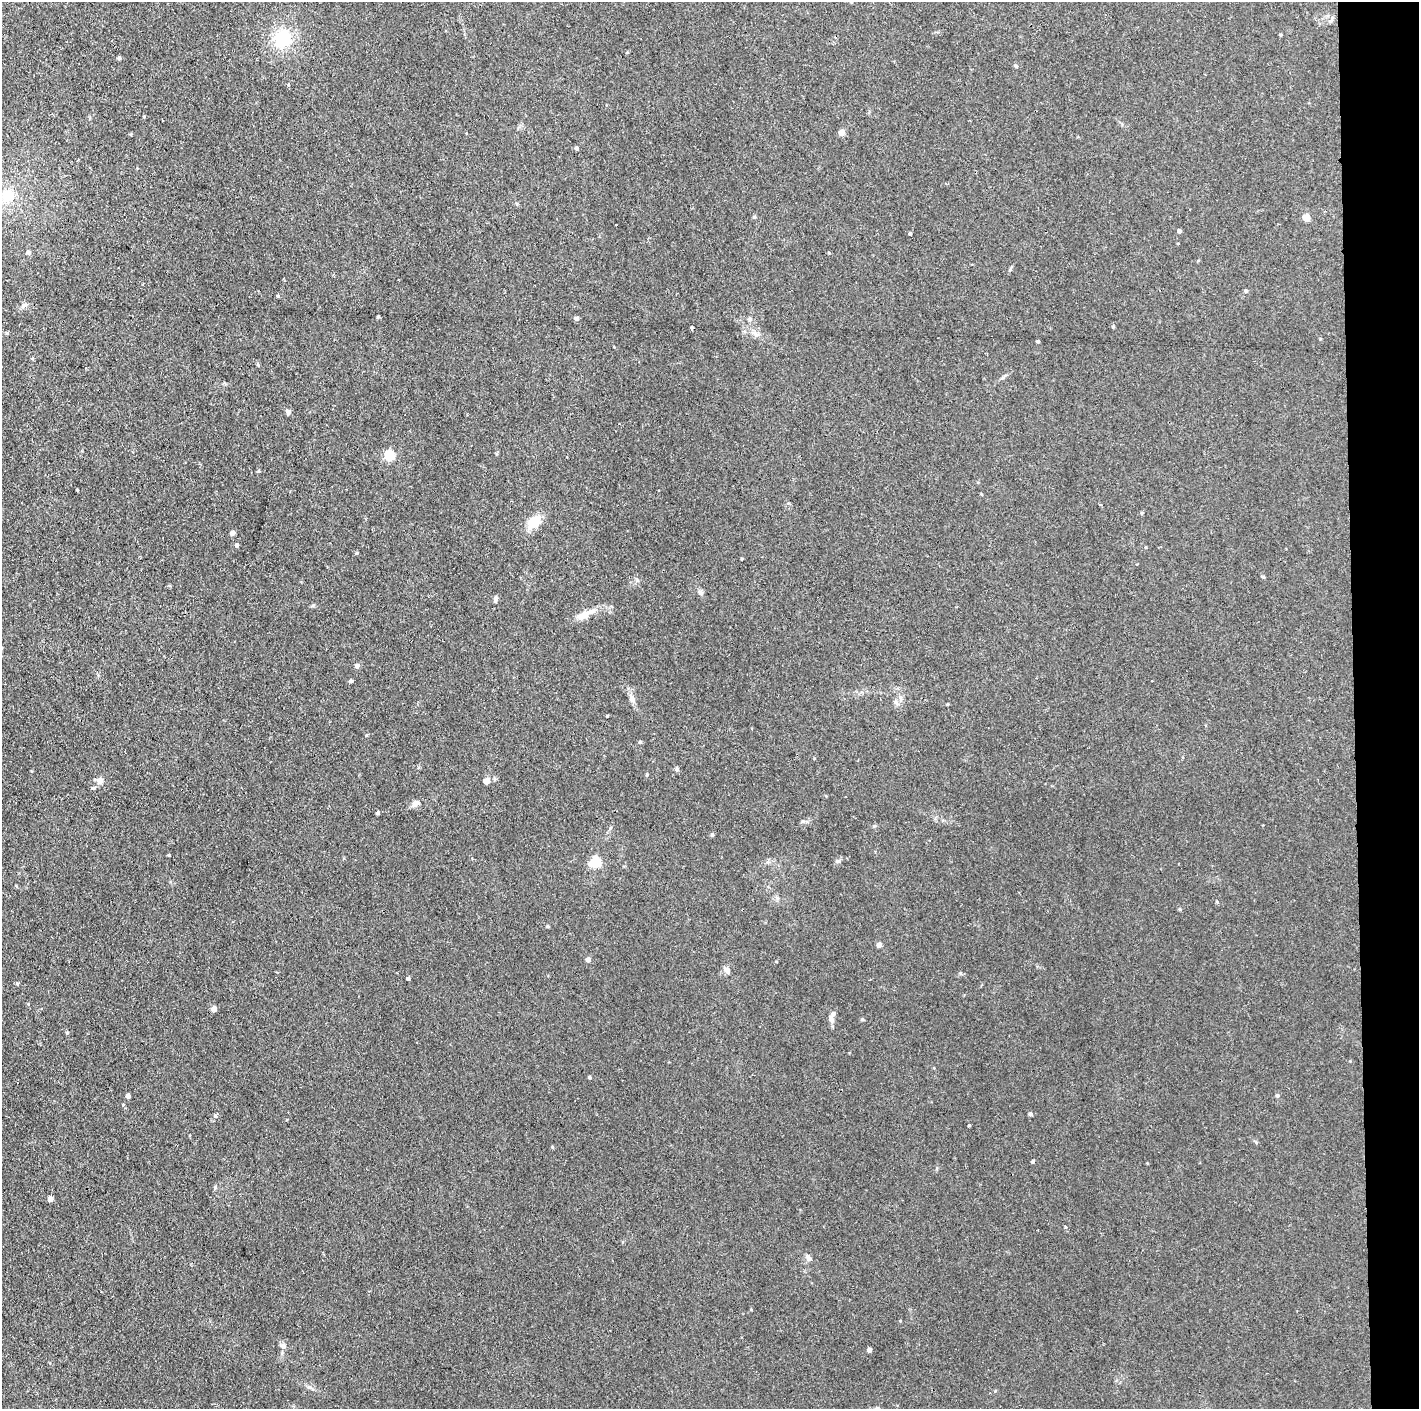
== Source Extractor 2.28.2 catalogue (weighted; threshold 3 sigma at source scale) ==
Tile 6 of 3 x 3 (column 3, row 2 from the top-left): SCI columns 2834-4250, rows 1407-2813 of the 4250 x 4220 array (HDU 1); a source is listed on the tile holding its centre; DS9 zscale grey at full resolution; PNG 1421 x 1411 px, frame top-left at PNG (2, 2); no overlay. Shown black and unused: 5% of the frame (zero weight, under 2 of 3 exposures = <1% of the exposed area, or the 3 px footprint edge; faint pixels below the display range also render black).
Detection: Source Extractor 2.28.2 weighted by HDU 2 'WHT'; one run over the whole footprint, this tile lists its part. Background 0.0464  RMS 0.0053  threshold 0.0237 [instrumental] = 3 sigma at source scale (4.5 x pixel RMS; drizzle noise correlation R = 1.50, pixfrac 1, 0.05/0.05 arcsec/px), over >= 5 px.
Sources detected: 76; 1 cosmic-ray / hot-pixel residue — not listed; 1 inside a brighter listed object's ellipse — not listed separately; the other 74 listed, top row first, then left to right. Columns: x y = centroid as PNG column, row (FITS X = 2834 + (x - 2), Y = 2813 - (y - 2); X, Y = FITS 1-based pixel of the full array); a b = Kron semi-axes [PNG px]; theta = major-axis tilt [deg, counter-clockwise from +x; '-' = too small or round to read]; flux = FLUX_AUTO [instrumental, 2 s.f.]
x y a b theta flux
282 39 14 13 - 26
119 58 4 3 - 0.92
1016 66 5 4 - 0.59
144 116 3 3 - 0.88
842 133 6 6 - 3
576 148 4 4 - 1.1
8 196 11 11 - 12
754 217 4 4 - 0.74
1306 217 5 4 - 11
616 225 3 2 - 0.65
1179 231 4 4 - 1.7
910 234 4 4 - 0.88
28 252 5 5 - 1.2
1010 269 6 4 59 0.75
1246 291 4 4 - 0.87
24 305 11 5 37 1.5
378 317 4 4 - 0.53
576 319 5 4 - 1.7
750 319 6 4 -49 0.85
1113 327 4 4 - 0.54
692 328 4 3 - 2.1
7 333 5 4 - 0.57
1038 341 3 3 - 0.83
614 347 3 3 - 0.56
288 412 6 6 - 1.4
389 455 5 5 - 37
259 471 4 4 - 0.58
77 490 3 2 - 0.48
1141 513 4 4 - 0.62
534 522 18 14 43 8.8
232 533 5 4 - 1.8
237 545 4 4 - 1.3
357 553 5 3 - 0.53
700 593 8 6 -31 1.5
495 599 9 5 79 1.2
582 616 21 8 28 6.4
357 666 5 5 - 1.7
350 681 4 4 - 1
632 699 11 7 -71 2.3
901 699 7 4 -71 1.1
607 716 3 3 - 0.38
640 742 4 4 - 0.71
676 769 6 5 - 1
647 775 4 4 - 0.57
100 781 7 7 - 3.2
486 781 5 4 - 5.2
416 803 11 7 24 2.5
378 813 4 4 - 0.98
874 826 5 4 - 0.62
712 835 5 4 - 0.89
169 855 3 3 - 0.49
838 861 6 4 17 0.84
595 862 6 5 - 45
548 926 4 3 - 0.61
879 945 5 4 - 2.3
588 959 5 4 - 2.5
776 961 3 2 - 0.32
727 970 6 5 - 2.8
408 978 3 3 - 0.94
214 1009 4 4 - 3.7
831 1019 10 6 -66 2.1
862 1019 5 3 - 0.6
67 1033 5 3 - 0.48
589 1077 4 3 - 0.68
128 1096 4 4 - 2.6
1277 1096 5 4 - 0.85
1030 1114 4 4 - 1.4
969 1125 3 3 - 0.55
1033 1161 4 4 - 0.82
215 1187 6 4 90 0.65
50 1199 4 4 - 3.5
808 1257 10 6 -61 1.7
283 1346 8 6 -73 1.6
869 1350 4 4 - 2.5
Unlisted compact peaks at least as high as the median listed source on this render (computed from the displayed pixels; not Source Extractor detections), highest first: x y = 215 1116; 278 296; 366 735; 552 1147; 1217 902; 610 828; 17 983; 1065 1227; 1180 909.